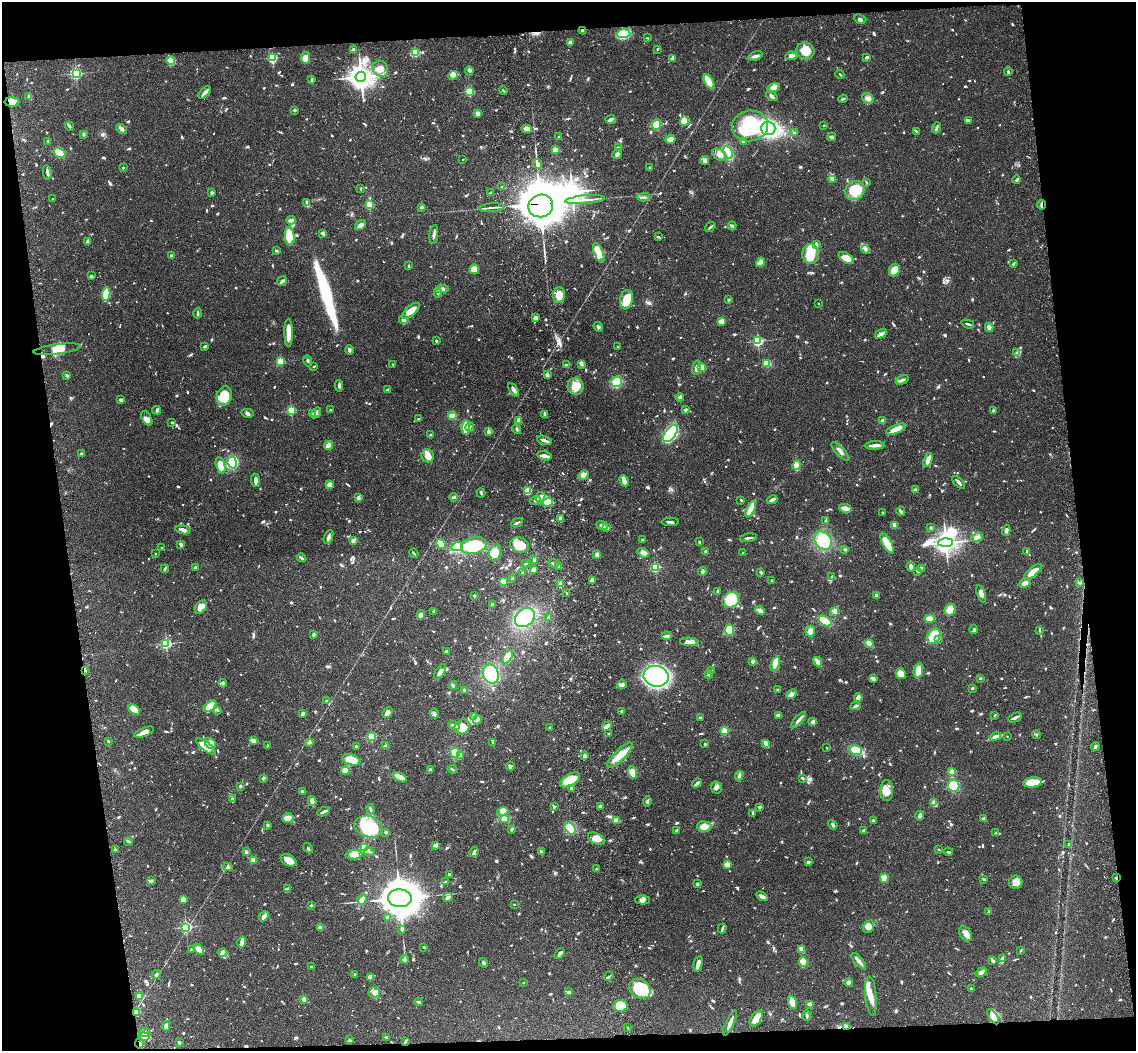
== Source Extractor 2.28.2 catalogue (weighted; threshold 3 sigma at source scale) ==
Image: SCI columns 119-4653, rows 256-4449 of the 4769 x 4604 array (HDU 1 of 3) = the unmasked area's bounding box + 8 px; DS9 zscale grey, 4 x 4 block average (1 PNG px = mean of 4 x 4 image px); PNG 1138 x 1053 px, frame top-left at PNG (2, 2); each listed source drawn as its Kron ellipse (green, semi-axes under 4 px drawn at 4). Shown black and unused: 15% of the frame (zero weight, under 3 of 4 exposures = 6% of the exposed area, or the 3 px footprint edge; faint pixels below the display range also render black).
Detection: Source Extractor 2.28.2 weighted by HDU 2 'WHT'. Background 0.0444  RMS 0.0028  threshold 0.0126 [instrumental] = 3 sigma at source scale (4.5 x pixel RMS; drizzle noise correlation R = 1.50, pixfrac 1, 0.05/0.05 arcsec/px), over >= 5 px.
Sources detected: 1452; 9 too faint to see at this stretch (4 x 4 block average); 6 inside a brighter object's white glare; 6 cosmic-ray / hot-pixel residue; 1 long thin detection or spike segment (spike, bleed or trail) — neither listed nor drawn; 35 coinciding with a brighter row at this scale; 66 inside a brighter listed object's ellipse — not listed separately; of the other 1329, all 500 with FLUX_AUTO >= 1.98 (the completeness limit of this list) listed and drawn (829 fainter detections not listed), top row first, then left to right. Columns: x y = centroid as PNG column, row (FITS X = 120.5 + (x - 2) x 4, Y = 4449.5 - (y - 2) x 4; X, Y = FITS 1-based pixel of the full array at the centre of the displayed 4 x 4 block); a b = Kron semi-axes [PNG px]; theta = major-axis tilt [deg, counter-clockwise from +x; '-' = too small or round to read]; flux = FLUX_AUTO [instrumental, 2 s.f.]
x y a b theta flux
860 19 6 3 -18 4.1
582 30 3 2 - 2.6
624 34 7 4 4 49
647 38 2 2 - 2.2
570 43 3 3 - 7.9
657 49 2 2 - 2.4
354 50 3 3 - 11
805 51 9 8 - 31
415 53 2 2 - 120
755 56 7 3 17 5.3
791 56 6 3 8 4.8
867 57 4 2 - 2.9
272 58 2 2 - 170
305 58 6 4 81 14
673 58 3 2 - 8.9
171 61 4 3 - 51
380 69 8 7 - 18
469 71 5 3 - 3.4
1008 71 4 3 - 2.6
76 73 2 2 - 270
840 74 4 2 - 2
453 75 5 3 - 12
361 77 5 5 - 1500
312 80 3 2 - 3.6
709 82 8 3 -60 53
774 88 6 4 17 9.8
503 91 4 2 - 2.5
205 92 7 2 45 10
469 92 2 2 - 150
29 96 3 3 - 2.5
772 96 6 3 -38 4.9
843 99 5 2 - 2.5
868 99 6 5 - 6.9
12 102 7 4 0 14
295 110 2 2 - 9.8
478 113 3 3 - 8.8
610 119 5 3 - 6.7
684 121 5 4 - 25
968 121 3 2 - 8.4
656 125 5 4 - 18
824 125 2 2 - 3.2
69 126 4 3 - 2.6
750 126 18 15 6 110
768 128 7 7 - 270
936 128 5 2 - 3.5
122 129 6 3 -36 6.6
527 129 5 3 - 9.6
916 131 4 2 - 3.5
795 133 3 2 - 3.2
83 134 3 2 - 3.1
559 137 2 2 - 3.3
832 137 4 2 - 5.5
670 139 5 3 - 13
48 141 2 2 - 5.4
743 141 3 2 - 2.6
618 148 3 2 - 2.3
555 150 2 2 - 42
728 152 7 3 -63 69
59 153 6 4 -28 51
617 154 5 3 - 5.7
719 154 8 5 -30 9.7
463 159 2 2 - 2.2
705 161 4 4 - 7.5
537 164 5 3 - 4.8
123 168 2 2 - 5.7
650 168 4 2 - 2
47 172 7 3 -81 6
833 179 4 2 - 2.6
1017 180 4 2 - 4.2
867 183 3 2 - 2.1
502 187 3 2 - 2.8
361 189 3 2 - 2.1
855 190 10 9 - 61
212 192 3 3 - 2.4
490 193 3 2 - 2.4
643 197 6 2 3 3.5
52 199 2 2 - 2
585 200 20 2 5 10
307 203 4 2 - 7.1
369 205 2 2 - 100
1041 205 5 2 - 4
541 206 12 11 - 4100
422 207 4 3 - 2.5
491 208 13 2 5 5.9
291 220 4 3 - 6.8
360 225 6 4 36 10
732 226 4 3 - 3.5
710 227 6 2 37 3
323 233 4 3 - 4.2
434 234 9 2 82 6.5
290 236 9 5 -84 53
659 237 3 2 - 2.4
88 241 3 2 - 6.9
816 245 4 2 - 2.7
866 250 5 3 - 5.1
276 251 3 2 - 2.3
599 253 10 4 -69 27
811 254 10 8 -89 37
171 255 2 2 - 2.7
846 258 8 4 -34 22
760 262 5 3 - 4.7
1013 264 3 2 - 3.1
409 266 2 2 - 2.4
474 269 5 5 - 25
894 270 6 5 - 22
91 276 4 3 - 2.7
282 281 5 3 - 4
442 289 7 3 4 5.7
438 293 4 2 - 3
106 294 6 2 78 88
559 295 8 6 89 26
626 300 10 6 76 39
728 300 3 2 - 2.7
818 304 2 2 - 2.4
411 311 11 5 42 24
198 313 5 2 - 3
536 318 3 3 - 9
403 320 4 3 - 18
721 321 3 3 - 9.4
968 324 6 2 -17 3.5
598 327 5 3 - 3.1
989 327 4 3 - 9.9
289 333 14 3 -89 26
881 334 6 3 32 7.7
436 341 2 2 - 2.5
758 341 2 2 - 250
205 346 3 2 - 3.7
618 347 3 2 - 2
57 349 23 5 8 19
349 350 5 3 - 3.8
1016 353 4 2 - 2.7
281 361 2 2 - 110
308 361 5 2 - 2.8
767 363 4 3 - 16
393 364 3 2 - 2.1
566 365 3 2 - 3.9
582 365 4 3 - 2.8
314 366 3 2 - 2.7
702 367 4 3 - 24
696 368 7 3 81 12
67 375 4 2 - 3.9
547 375 2 2 - 22
902 380 7 2 22 4.5
616 382 5 5 - 67
339 386 6 2 87 4.6
576 386 8 8 - 24
387 390 2 2 - 9.5
513 390 7 3 -56 8.5
224 396 10 7 76 38
680 397 4 4 - 3.2
121 400 4 3 - 4.9
157 410 4 3 - 2.8
330 410 2 2 - 4.4
685 410 2 2 - 5.8
993 410 4 2 - 2.5
291 411 2 2 - 160
247 413 6 3 -13 4.3
313 413 4 2 - 2
316 413 6 2 56 3
545 414 3 2 - 6.6
452 416 4 2 - 23
147 418 8 4 -57 7.9
419 418 3 2 - 2.3
519 420 2 2 - 41
882 421 2 2 - 24
172 422 3 2 - 2.1
470 427 4 2 - 2.1
466 428 7 3 89 31
517 429 5 2 - 2.6
896 429 10 3 21 25
488 432 2 2 - 16
670 433 10 5 54 270
430 435 4 2 - 2.1
544 440 7 2 -20 4.9
329 445 4 3 - 11
875 445 10 2 3 12
840 451 12 3 -48 7.3
82 454 4 3 - 2.5
428 456 7 6 - 17
544 456 7 3 -17 8.3
928 460 7 3 69 12
232 462 6 4 -82 100
220 465 8 4 -76 23
797 465 5 3 - 26
583 475 5 3 - 14
255 480 6 3 -87 8.1
624 481 6 3 -65 12
959 482 8 2 -48 7.1
330 485 4 3 - 13
915 490 2 2 - 15
528 491 4 4 - 19
481 493 4 3 - 3
453 497 4 2 - 3.8
541 497 5 3 - 5.1
358 498 4 3 - 5
536 500 5 2 - 5.2
741 500 3 2 - 2.5
772 500 6 2 28 7
548 502 5 4 - 25
845 508 6 3 -13 18
751 509 8 3 65 38
901 511 5 2 - 5.6
883 512 2 2 - 4
561 519 3 2 - 11
826 521 2 2 - 9.2
670 522 9 2 -1 4.5
517 523 6 2 25 3.3
894 525 3 3 - 8
602 526 6 3 -23 7.2
607 528 4 3 - 7.7
931 528 2 2 - 10
183 530 7 3 -14 7.5
1006 530 5 2 - 3.8
328 537 7 3 67 6.1
977 537 6 3 17 6.5
748 538 8 2 8 4.7
642 540 3 2 - 2
353 541 3 2 - 6.1
823 541 10 8 -49 68
699 542 3 2 - 2.1
887 543 12 4 -61 40
946 543 7 4 2 1200
180 544 2 2 - 14
441 544 5 3 - 19
520 545 10 7 -18 37
457 546 6 4 18 36
474 546 13 8 15 100
162 548 2 2 - 2.4
845 549 3 3 - 2.4
706 551 2 2 - 4.6
495 552 8 5 71 22
743 552 2 2 - 4.1
1026 552 3 2 - 3
414 553 5 2 - 2.5
643 553 6 4 -21 9
155 554 2 2 - 3.4
597 555 4 2 - 7.2
301 558 5 2 - 3.8
534 560 3 2 - 3.6
553 563 5 2 - 4.2
526 564 3 2 - 2.2
196 567 3 2 - 3.7
559 567 2 2 - 10
655 567 2 2 - 180
911 567 5 3 - 5.5
922 568 3 2 - 4.7
165 569 4 2 - 2.1
534 569 3 3 - 3.7
702 571 4 3 - 3.8
917 571 4 2 - 2.7
761 572 3 2 - 3.2
1033 572 11 4 41 27
523 573 2 2 - 3.2
832 576 2 2 - 2.5
513 579 3 2 - 3.9
592 580 3 3 - 5
503 581 3 3 - 15
772 581 3 2 - 2.3
1025 583 6 3 26 7.8
1079 583 4 2 - 2.7
561 584 4 2 - 17
717 591 3 2 - 2.7
567 593 2 2 - 2.1
981 594 9 4 -72 11
876 595 4 2 - 5.1
474 596 2 2 - 8
731 600 9 7 28 46
492 604 3 2 - 5
201 607 7 5 51 15
950 610 6 5 - 19
433 611 4 2 - 2.5
760 611 5 3 - 8.7
835 611 2 2 - 67
421 615 5 3 - 7.2
525 617 11 8 41 85
548 617 2 2 - 2.4
930 619 5 3 - 24
825 621 7 3 -34 44
729 630 5 4 - 24
974 630 4 3 - 3.7
1039 630 2 2 - 2.7
810 631 5 4 - 11
314 634 3 3 - 2.2
667 636 5 2 - 10
934 636 8 6 58 56
939 639 3 2 - 2.2
689 642 9 4 -5 11
166 643 2 2 - 270
869 644 4 2 - 19
446 651 3 2 - 2.9
508 657 7 4 57 27
753 661 2 2 - 22
817 662 5 2 - 18
775 664 7 4 69 17
85 670 3 2 - 2.5
711 671 2 2 - 8.7
918 671 7 4 79 20
440 672 9 4 57 6.6
491 674 10 7 -68 84
709 674 4 2 - 2.4
901 674 6 5 - 19
656 676 13 10 -10 670
980 678 2 2 - 2.4
873 679 4 3 - 4.2
223 683 4 3 - 2.6
453 685 4 3 - 3.6
622 685 5 3 - 4.4
972 688 2 2 - 2.9
465 690 3 3 - 5.8
778 690 3 2 - 2.9
791 694 5 4 - 6
858 697 4 2 - 13
327 701 3 3 - 3
210 706 7 4 39 28
856 706 5 2 - 3.3
134 709 7 4 -39 24
218 710 3 3 - 2.4
622 711 3 3 - 3.8
388 712 6 4 46 8.2
434 713 5 3 - 6
303 714 3 2 - 4.2
778 715 3 2 - 12
995 715 3 2 - 3
474 717 4 2 - 2
700 717 4 2 - 3.3
1015 718 7 3 24 5.3
478 720 5 3 - 3.1
798 720 10 2 47 6.8
813 722 3 3 - 8.1
454 726 6 2 -19 7.6
607 726 5 3 - 9.9
462 727 8 7 - 31
550 728 2 2 - 2.4
724 731 2 2 - 85
144 732 10 3 21 12
609 733 2 2 - 6
1036 735 4 2 - 2.3
371 736 2 2 - 150
995 736 6 3 20 6.4
1007 736 2 2 - 2
108 741 3 2 - 2.1
253 741 4 3 - 10
309 742 4 2 - 2.4
493 742 2 2 - 2.4
210 743 6 5 - 28
766 743 4 3 - 13
705 744 2 2 - 3.2
267 745 3 2 - 2.1
206 746 12 4 -38 20
356 746 3 2 - 2.7
385 746 4 2 - 5
1095 747 4 3 - 3.6
827 748 2 2 - 3.2
856 750 6 4 -17 37
455 753 5 5 - 21
620 755 17 5 45 24
460 756 3 2 - 5
585 756 3 2 - 5.1
351 760 9 5 -19 31
510 766 4 3 - 5.1
430 769 3 3 - 2.7
452 769 5 2 - 3.7
345 771 4 4 - 12
633 772 6 4 -73 19
952 772 2 2 - 61
739 775 5 3 - 3.2
400 777 7 3 -27 23
263 778 4 3 - 2.6
802 778 3 2 - 4.4
570 780 11 5 30 31
1032 782 9 5 7 36
697 783 5 3 - 4.7
240 786 2 2 - 11
953 786 6 6 - 35
571 788 2 2 - 4.8
716 788 6 5 - 5.6
887 791 10 6 -89 19
302 792 2 2 - 4
232 798 2 2 - 2.4
312 801 5 3 - 13
647 801 5 2 - 2.8
934 803 2 2 - 54
600 806 3 2 - 5.7
554 807 2 2 - 4.9
759 807 3 2 - 3.3
370 809 5 3 - 2.8
503 811 6 4 24 8.9
324 812 6 2 25 6
753 813 4 2 - 3.4
920 816 5 3 - 5
288 818 6 4 16 15
984 818 3 2 - 3.4
505 819 4 3 - 21
616 820 3 2 - 18
873 821 4 3 - 2.4
267 825 2 2 - 11
833 825 5 2 - 3.6
368 827 14 10 -18 77
704 827 7 5 -7 15
570 828 7 4 -52 29
512 829 2 2 - 4.3
676 831 4 2 - 4.9
863 831 3 2 - 2.1
386 832 3 2 - 2.8
995 833 2 2 - 3.6
596 839 9 5 -26 16
128 842 4 2 - 2.2
1069 844 3 2 - 3
436 845 4 3 - 7.5
308 848 5 2 - 2.4
364 848 2 2 - 160
115 849 2 2 - 2
939 849 2 2 - 2.3
246 852 2 2 - 4
369 852 5 2 - 3.8
474 852 5 2 - 5.8
541 852 4 2 - 3.9
948 852 4 2 - 2.6
354 855 8 4 3 12
253 860 3 3 - 5
288 860 8 5 -29 16
808 862 3 2 - 4.6
727 865 3 3 - 23
228 867 4 3 - 3.2
596 869 2 2 - 4
449 874 2 2 - 5.1
884 878 4 3 - 12
1116 878 3 2 - 2
984 879 3 2 - 2.9
151 881 2 2 - 8.1
445 882 3 2 - 2.5
1016 882 7 6 - 15
697 884 3 3 - 2.5
287 888 3 2 - 2.1
762 896 6 2 -31 9.1
400 898 11 9 -2 4700
448 898 5 3 - 5
183 899 3 3 - 10
362 900 5 3 - 16
643 900 7 4 -1 6.7
514 904 2 2 - 3.6
311 905 2 2 - 7.6
989 911 2 2 - 2.1
264 916 5 3 - 11
387 917 2 2 - 9.7
186 927 2 2 - 260
320 927 2 2 - 24
869 927 6 5 - 9.9
402 929 4 2 - 4.2
722 929 5 2 - 2.6
965 934 8 5 -59 12
242 942 5 2 - 15
424 947 3 2 - 2
191 949 4 2 - 2.2
199 949 6 4 -51 14
802 950 3 3 - 15
1021 950 3 2 - 2
222 952 5 2 - 2.7
559 954 6 3 54 3.8
1002 958 3 3 - 4.6
405 959 4 3 - 3.7
859 961 10 3 -49 8.9
993 961 4 2 - 5
803 962 5 4 - 26
484 963 5 2 - 2.6
698 964 8 3 77 12
311 966 3 2 - 2.4
981 972 6 3 34 7.5
355 974 2 2 - 2
156 975 4 2 - 3.4
609 976 5 2 - 3.2
370 977 3 2 - 2.3
849 982 4 4 - 5.3
523 983 2 2 - 2
640 989 11 9 -34 71
971 989 3 2 - 2.7
374 992 6 5 - 11
569 992 3 2 - 4
139 996 2 2 - 57
871 996 20 5 -85 19
304 999 2 2 - 41
418 1002 4 2 - 2.5
792 1003 7 4 -70 24
810 1004 3 2 - 8.2
620 1006 7 5 8 38
137 1012 4 2 - 12
807 1016 5 2 - 3.5
993 1017 8 4 -55 20
756 1018 9 5 56 22
730 1023 13 2 66 11
166 1026 5 3 - 7.5
846 1026 4 2 - 2.4
628 1028 2 2 - 3.3
145 1032 6 4 -11 8
144 1037 6 4 -7 7.1
386 1037 2 2 - 4.3
349 1040 3 3 - 3.3
405 1041 4 2 - 2.5
139 1043 5 2 - 2.5
179 1043 2 2 - 5.6
Overlapping masked pixels (flux is a lower limit): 6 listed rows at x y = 582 30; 1041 205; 541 206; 1116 878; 137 1012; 139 1043
Diffuse or blended objects may show on this block-average render without a row.